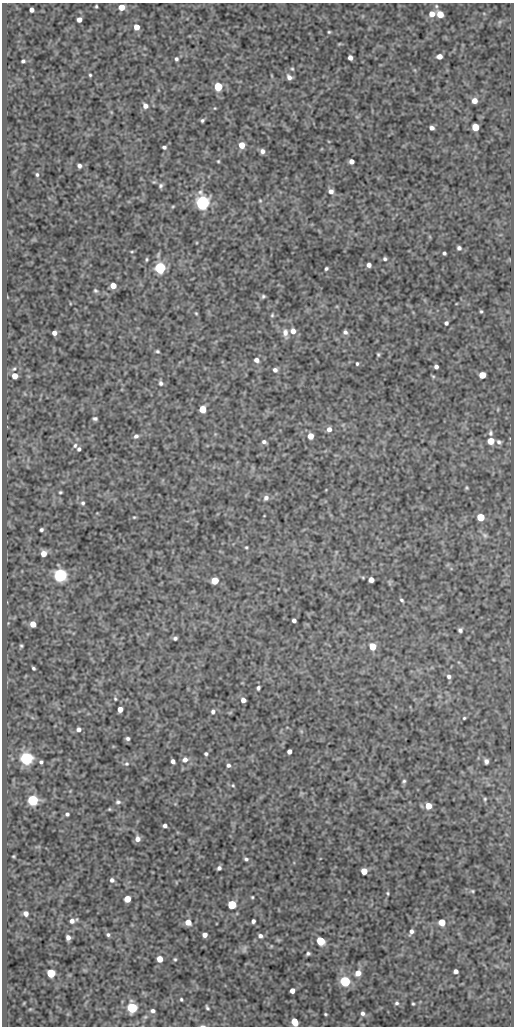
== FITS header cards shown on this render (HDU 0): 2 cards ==
NAXIS1  =                  512
NAXIS2  =                 1024

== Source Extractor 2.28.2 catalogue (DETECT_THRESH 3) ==
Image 512 x 1024 px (HDU 0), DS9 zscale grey, 1 PNG px = 1 image px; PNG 516 x 1028 px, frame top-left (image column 1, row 1024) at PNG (2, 3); no overlay
Background 85.3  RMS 0.5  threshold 1.51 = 3 sigma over >= 5 px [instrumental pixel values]
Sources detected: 170; all 170 listed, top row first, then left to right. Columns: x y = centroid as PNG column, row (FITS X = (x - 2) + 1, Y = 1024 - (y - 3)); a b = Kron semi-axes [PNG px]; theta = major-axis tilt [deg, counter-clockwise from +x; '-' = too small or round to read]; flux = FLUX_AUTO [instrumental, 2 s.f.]
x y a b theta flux
96 6 3 3 - 42
436 6 5 5 - 59
122 7 5 5 - 360
32 10 4 4 - 130
432 14 7 6 - 270
440 14 6 5 - 470
79 20 4 4 - 170
136 27 5 5 - 310
329 32 4 4 - 40
439 56 5 4 - 200
350 58 5 4 - 140
176 59 5 4 - 65
23 61 4 3 - 60
292 69 5 4 - 41
90 75 3 3 - 37
289 77 7 6 - 150
218 87 5 5 - 1600
474 101 5 5 - 250
145 106 7 6 - 160
215 108 4 3 - 27
202 120 4 3 - 55
475 127 5 5 - 680
432 128 5 4 - 110
242 145 5 5 - 390
164 147 4 3 - 70
262 151 5 5 - 130
218 161 4 3 - 34
351 161 4 4 - 160
79 166 4 4 - 94
37 175 5 4 - 57
161 186 7 5 69 76
331 191 6 5 - 140
260 200 4 4 - 34
202 203 6 6 - 11000
173 206 5 3 - 34
459 248 4 4 - 86
132 252 5 3 - 36
444 253 4 3 - 59
146 259 4 3 - 43
385 259 5 4 - 64
369 265 4 4 - 130
160 268 5 5 - 5300
326 269 3 3 - 57
113 286 5 5 - 350
95 291 5 4 - 56
263 296 5 4 - 60
481 311 4 3 - 42
196 313 4 4 - 36
272 315 5 5 - 48
446 323 4 4 - 76
293 331 6 6 - 200
345 332 5 5 - 95
54 333 4 4 - 160
285 333 12 7 -82 190
157 351 4 3 - 52
378 354 4 3 - 45
256 360 6 5 - 130
357 364 4 3 - 48
436 367 4 4 - 100
14 369 6 4 22 59
275 370 5 5 - 110
482 375 5 5 - 520
15 376 5 5 - 310
161 383 6 5 - 86
202 409 5 5 - 620
498 409 6 3 72 33
95 419 4 3 - 70
329 429 5 5 - 180
490 433 8 5 -87 84
136 436 6 5 - 92
310 436 5 5 - 350
491 441 5 5 - 580
264 442 5 4 - 92
499 442 7 5 -34 82
75 445 7 5 85 74
79 449 4 4 - 67
467 488 5 4 - 42
60 492 3 3 - 41
266 498 7 6 - 120
83 503 6 5 - 62
134 517 4 4 - 34
481 517 5 5 - 870
41 530 4 3 - 66
485 535 9 6 -44 110
246 547 3 3 - 35
43 554 5 5 - 310
60 575 6 6 - 8600
371 580 5 4 - 200
215 581 5 5 - 810
389 583 8 4 -81 50
402 600 5 3 - 57
294 620 4 4 - 97
8 623 3 3 - 24
33 624 5 5 - 360
460 630 5 5 - 80
175 638 5 4 - 70
21 646 3 3 - 46
372 646 5 5 - 690
33 668 4 3 - 55
449 676 6 5 - 97
258 688 4 3 - 67
115 699 4 3 - 40
243 700 4 4 - 150
120 709 5 4 - 260
213 712 6 5 - 83
464 718 3 3 - 36
78 729 5 5 - 110
127 738 4 3 - 70
289 751 4 4 - 150
206 754 4 3 - 65
26 758 6 5 - 8300
185 759 7 6 - 160
173 761 5 4 - 120
486 761 5 4 - 110
41 762 4 3 - 61
126 764 6 6 - 77
228 765 5 5 - 90
404 781 5 4 - 52
233 785 5 4 - 41
485 799 5 4 - 45
33 800 5 5 - 4400
118 802 7 5 4 78
428 806 5 5 - 400
109 809 4 4 - 35
67 814 4 4 - 64
165 826 4 4 - 100
137 839 6 5 - 190
13 856 3 2 - 31
246 859 6 4 -19 72
219 868 4 4 - 86
364 871 5 5 - 410
112 880 5 5 - 89
472 891 4 3 - 36
388 893 4 3 - 38
252 897 3 3 - 37
127 899 5 5 - 580
232 905 5 5 - 1600
26 914 5 4 - 150
72 921 6 6 - 140
253 921 4 4 - 96
188 922 6 6 - 340
442 922 5 5 - 510
411 932 7 5 62 120
108 935 4 4 - 65
205 935 4 4 - 160
260 936 6 5 - 98
68 937 5 4 - 140
278 940 5 5 - 44
320 941 5 5 - 1600
271 946 5 3 - 28
244 949 9 5 78 69
308 954 4 3 - 59
160 959 5 5 - 370
175 959 4 4 - 44
456 971 4 4 - 120
51 973 5 5 - 1500
358 973 7 6 - 270
345 981 5 5 - 4000
292 991 4 4 - 190
181 999 4 3 - 43
24 1003 4 2 - 25
397 1003 6 5 - 67
413 1004 3 2 - 38
132 1008 6 5 - 2900
207 1008 5 3 - 57
153 1011 5 4 - 92
362 1013 6 5 - 100
325 1014 3 2 - 37
294 1022 6 5 - 510
203 1026 6 3 0 50
At the frame edge (FLAGS 8, measured only in part): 2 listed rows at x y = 294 1022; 203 1026